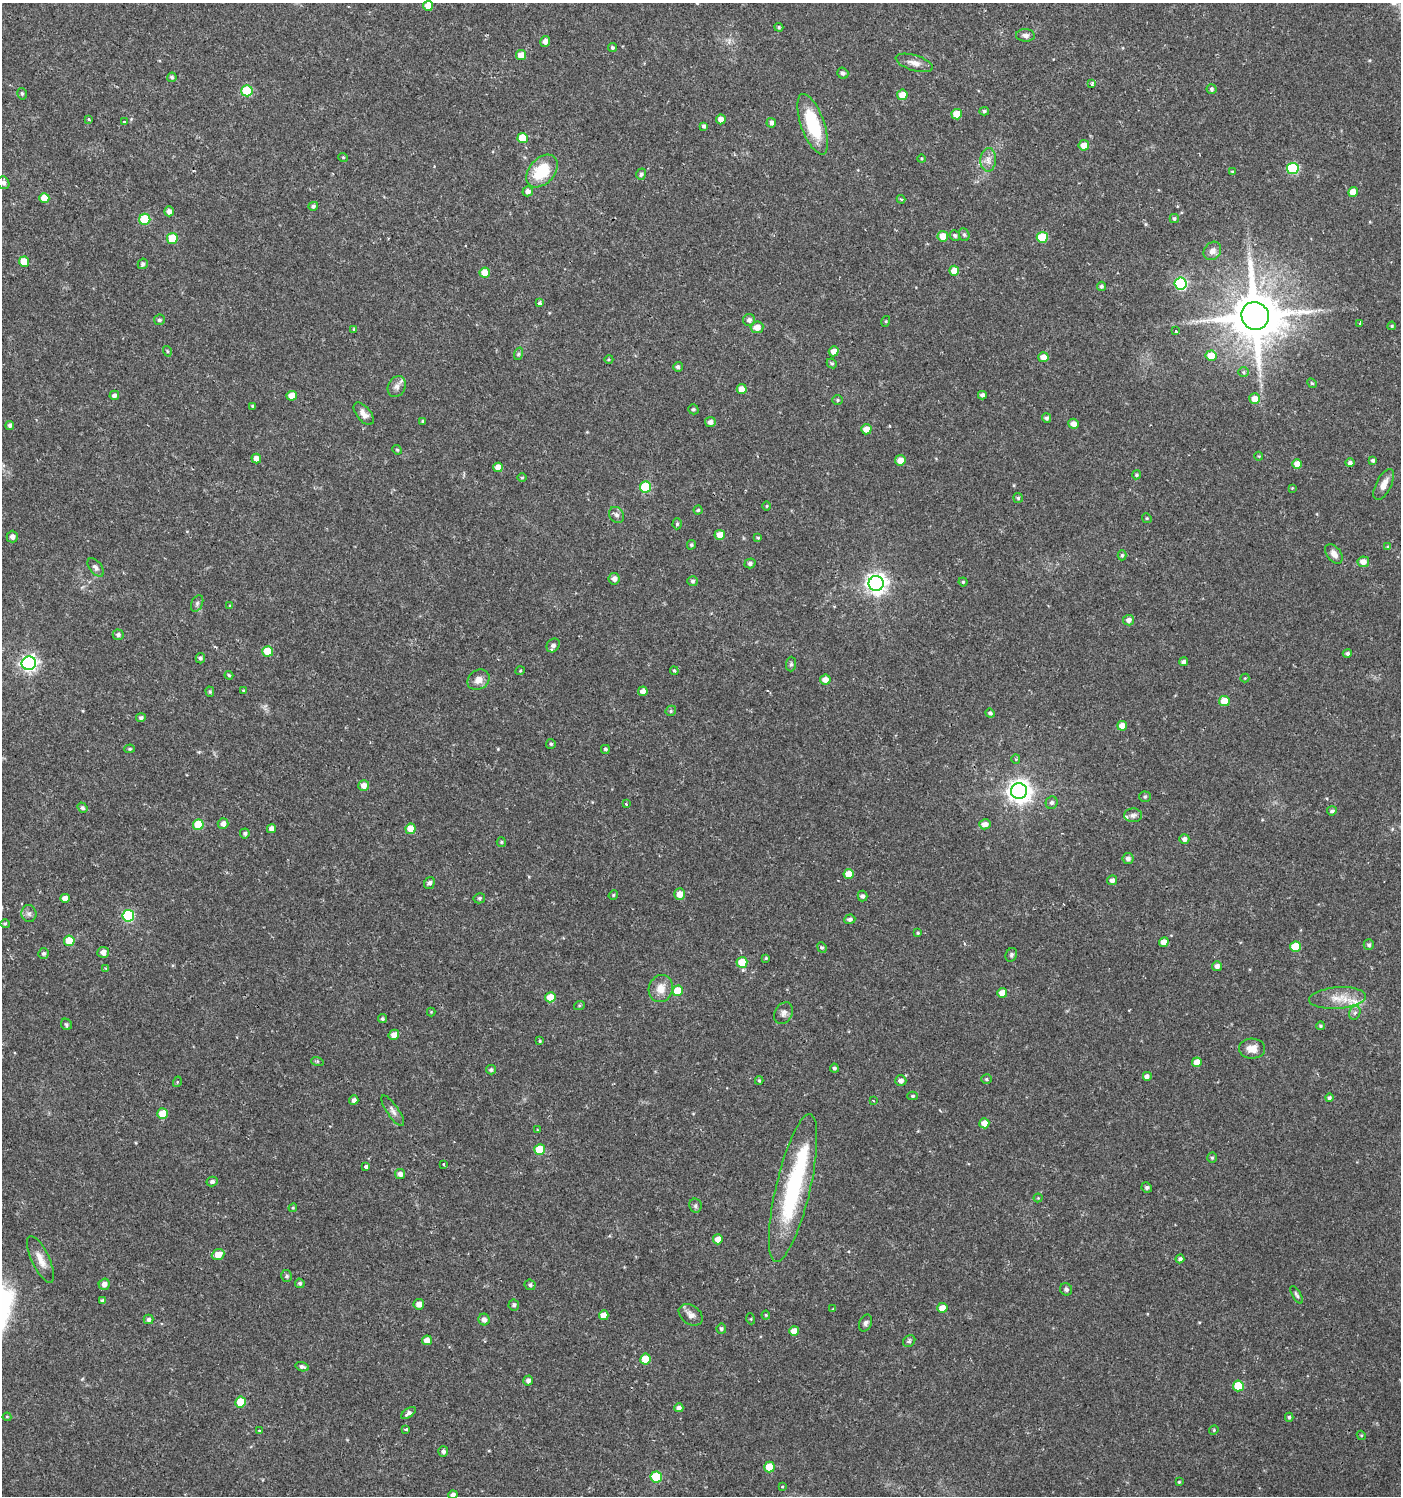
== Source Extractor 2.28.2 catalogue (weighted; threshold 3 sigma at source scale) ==
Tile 11 of 4 x 4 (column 3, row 3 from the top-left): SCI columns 3043-4441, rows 1496-2989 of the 6033 x 6002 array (HDU 1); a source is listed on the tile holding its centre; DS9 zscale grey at full resolution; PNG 1403 x 1498 px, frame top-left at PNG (2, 3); each listed source drawn as its Kron ellipse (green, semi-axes under 4 px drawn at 4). Shown black and unused: <1% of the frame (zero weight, under 2 of 3 exposures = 1% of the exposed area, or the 3 px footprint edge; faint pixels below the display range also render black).
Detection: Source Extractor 2.28.2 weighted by HDU 2 'WHT'; one run over the whole footprint, this tile lists its part. Background 0.0256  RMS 0.0039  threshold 0.0174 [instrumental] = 3 sigma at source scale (4.5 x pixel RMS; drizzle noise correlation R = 1.50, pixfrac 1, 0.0396/0.0396 arcsec/px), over >= 5 px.
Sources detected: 283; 1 inside a brighter object's white glare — neither listed nor drawn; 2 inside a brighter listed object's ellipse — not listed separately; the other 280 listed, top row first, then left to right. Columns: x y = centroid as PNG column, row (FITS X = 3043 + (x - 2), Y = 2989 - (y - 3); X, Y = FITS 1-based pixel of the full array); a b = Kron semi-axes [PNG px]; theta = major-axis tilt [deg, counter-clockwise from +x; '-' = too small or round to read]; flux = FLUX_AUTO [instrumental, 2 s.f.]
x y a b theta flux
428 6 5 5 - 5.2
779 27 4 4 - 0.48
1025 35 9 6 -4 1.3
545 42 5 5 - 1.9
612 47 4 4 - 0.68
521 55 5 5 - 3.7
914 63 19 7 -17 3.1
843 73 6 5 - 1
172 77 5 4 - 0.7
1092 84 3 3 - 1.3
1211 89 5 5 - 0.81
247 91 5 5 - 19
22 94 6 4 -73 0.62
902 95 5 5 - 4
984 111 5 4 - 0.8
957 114 5 5 - 8.6
89 119 3 3 - 0.9
721 119 5 5 - 2.8
124 122 3 3 - 1.5
771 123 5 5 - 1.3
813 124 32 11 -70 22
704 126 4 4 - 0.99
523 138 5 5 - 8.2
1084 145 5 5 - 3.5
343 157 5 3 - 0.35
922 159 4 3 - 0.38
988 160 12 7 88 2.4
1293 168 6 5 - 28
542 171 19 12 48 15
1232 172 3 3 - 0.43
641 174 6 5 - 0.86
3 183 6 5 - 1.3
528 191 5 5 - 1.7
1353 192 5 5 - 5.7
44 198 5 5 - 4.1
901 199 4 4 - 0.56
313 206 5 4 - 0.84
169 211 5 5 - 1.8
145 219 5 5 - 16
1174 219 4 4 - 0.69
955 235 5 5 - 0.86
964 235 6 5 - 0.68
943 236 5 5 - 4.5
1042 237 5 5 - 17
172 238 5 5 - 11
1212 251 10 8 52 2.3
24 262 5 5 - 6.6
143 264 5 5 - 0.87
954 271 5 5 - 5
485 273 5 5 - 5.2
1181 283 6 6 - 52
1101 286 5 4 - 0.91
539 303 3 3 - 1
1255 316 14 13 - 2300
159 320 5 5 - 0.82
749 320 6 6 - 1.7
886 321 5 3 - 0.38
1360 324 4 3 - 0.62
1392 326 4 3 - 0.46
757 327 6 6 - 3.8
354 329 4 4 - 0.5
1176 331 3 3 - 1.2
167 351 5 3 - 0.38
834 351 5 5 - 2.8
518 354 6 4 71 0.61
1211 356 5 5 - 6.3
1043 357 5 5 - 3.6
609 359 4 3 - 0.42
832 363 5 4 - 0.65
678 367 5 5 - 1
1244 372 5 5 - 0.59
1312 383 5 4 - 0.51
397 386 11 8 64 1.9
742 389 5 5 - 3.4
114 395 5 4 - 1.3
982 395 4 4 - 1.2
292 396 5 5 - 4.1
1255 399 5 5 - 3.9
837 400 5 4 - 0.51
252 406 4 3 - 0.49
693 409 5 5 - 0.65
364 414 13 7 -50 2.4
1046 418 5 4 - 1
423 421 3 3 - 0.68
710 422 5 5 - 1.6
1073 424 5 5 - 2.5
10 425 4 4 - 1
866 429 5 5 - 3.3
397 450 5 4 - 0.49
1259 456 4 4 - 0.38
256 459 5 5 - 2.7
900 460 5 5 - 3.6
1373 460 4 4 - 0.74
1350 463 5 4 - 1.1
1297 464 5 5 - 4.2
498 467 5 5 - 3.5
1136 475 4 4 - 0.72
522 477 5 3 - 0.42
1384 485 17 7 63 3.2
645 487 5 5 - 17
1292 488 3 3 - 0.33
1018 498 5 4 - 0.63
767 506 5 3 - 0.37
698 510 4 4 - 0.54
616 515 8 7 - 1.2
1147 518 5 4 - 0.45
677 524 5 4 - 0.54
720 535 5 5 - 3.8
12 537 6 5 - 1.9
758 538 4 4 - 0.46
691 545 5 4 - 0.58
1388 547 4 4 - 0.54
1334 554 11 7 -52 2.3
1122 555 5 4 - 0.68
1363 562 6 5 - 2.6
750 563 5 5 - 1
96 567 11 6 -51 1.3
614 579 6 5 - 2
692 581 5 5 - 0.83
963 582 4 4 - 0.54
876 583 7 7 - 210
197 603 9 5 64 0.94
230 606 4 4 - 0.37
1129 620 5 5 - 1.8
118 635 5 5 - 1.2
553 645 7 6 - 1.5
268 651 5 5 - 10
1347 653 4 4 - 0.89
200 658 5 4 - 0.84
1184 662 4 4 - 1.3
29 663 7 6 - 120
791 664 7 5 89 0.7
520 671 5 3 - 0.36
674 671 4 3 - 0.64
229 675 4 3 - 0.46
1245 678 4 4 - 0.35
478 680 11 9 34 2.9
825 680 5 5 - 2.7
244 691 3 3 - 0.59
643 691 5 4 - 2.2
210 692 5 4 - 0.6
1224 701 5 5 - 7.7
671 711 5 4 - 0.59
990 713 5 4 - 0.84
141 718 5 4 - 0.94
1122 726 5 4 - 4
551 744 5 4 - 0.6
130 749 5 4 - 0.55
605 749 4 4 - 0.67
1016 759 5 4 - 0.52
364 786 5 5 - 2.6
1019 791 8 8 - 290
1145 797 6 5 - 0.6
1052 803 6 6 - 0.96
626 804 3 3 - 0.72
82 808 5 4 - 0.64
1332 811 5 4 - 0.97
1133 815 9 7 2 1.4
223 824 5 5 - 2.1
985 824 5 5 - 2.6
198 825 5 5 - 12
271 828 5 4 - 1.9
410 829 5 5 - 5.1
245 833 5 5 - 0.86
1184 839 5 5 - 1.5
501 842 5 4 - 0.49
1128 859 5 5 - 1.4
849 874 5 5 - 4.8
1112 880 5 5 - 1.4
429 883 6 5 - 1.1
680 894 6 5 - 3.5
613 895 5 4 - 0.45
863 896 5 5 - 0.98
65 898 4 4 - 2.2
479 898 6 5 - 0.72
29 913 8 7 - 1.3
128 916 6 6 - 38
850 919 5 4 - 1.2
5 924 4 4 - 0.49
918 933 4 3 - 0.44
69 941 5 5 - 8.5
1164 942 5 4 - 3.3
1369 945 5 5 - 0.86
822 947 5 4 - 0.57
1295 947 5 5 - 11
103 952 5 5 - 2.4
44 954 5 5 - 0.89
1011 955 7 5 66 0.77
766 958 4 4 - 0.47
742 962 5 5 - 9.4
1217 966 5 4 - 1.9
105 968 4 2 - 0.4
661 988 14 12 70 4.6
678 991 5 5 - 10
1002 993 5 5 - 3.4
550 997 5 5 - 7
1337 998 28 10 4 6.7
579 1006 5 3 - 0.42
431 1012 4 4 - 0.36
783 1013 11 8 59 1.7
1355 1013 7 5 66 0.9
382 1019 5 4 - 0.66
66 1024 6 5 - 0.74
1320 1026 4 4 - 0.55
394 1035 5 5 - 2.6
540 1041 3 3 - 0.37
1252 1049 13 10 -1 3.9
317 1061 6 4 -18 0.48
1197 1062 5 5 - 4.4
834 1068 4 4 - 0.84
491 1070 5 4 - 0.82
1147 1076 5 5 - 1.2
986 1079 5 4 - 0.56
759 1080 4 4 - 0.45
901 1081 5 5 - 1.6
177 1082 5 3 - 0.36
913 1096 5 4 - 0.58
1329 1098 4 4 - 0.93
354 1100 5 4 - 1.4
873 1100 4 3 - 0.36
393 1111 18 6 -56 1.9
162 1113 5 5 - 6.9
984 1123 5 5 - 4.1
537 1130 2 2 - 0.32
540 1150 5 5 - 12
1212 1158 5 4 - 0.59
443 1164 3 2 - 0.47
366 1167 3 3 - 10
400 1174 5 5 - 1.7
212 1182 5 4 - 1.1
1147 1187 5 5 - 0.9
793 1188 76 17 77 46
1038 1198 4 4 - 0.36
695 1206 7 6 - 0.86
293 1208 4 4 - 0.42
718 1239 5 5 - 3.7
218 1255 6 5 - 4.4
40 1259 25 8 -64 4.3
1180 1259 4 4 - 0.99
287 1276 6 5 - 0.79
300 1283 5 4 - 0.78
104 1284 6 5 - 2
530 1285 5 5 - 0.86
1066 1289 6 6 - 0.89
1297 1295 10 4 -61 0.77
103 1301 4 3 - 0.88
419 1304 5 5 - 2.2
514 1305 5 5 - 0.86
942 1308 5 5 - 3.6
833 1309 4 4 - 0.3
604 1315 5 4 - 3.6
691 1315 13 9 -36 2.3
766 1315 4 4 - 0.37
149 1319 5 4 - 1
751 1319 5 3 - 0.36
484 1320 6 5 - 1.8
865 1323 9 6 65 1.1
721 1329 5 5 - 0.8
794 1331 5 4 - 3.6
427 1340 5 4 - 2.9
909 1341 6 5 - 0.8
645 1359 5 5 - 8.6
302 1367 7 4 -16 1.1
528 1380 5 4 - 1.5
1238 1386 5 5 - 13
240 1402 5 5 - 10
679 1408 4 4 - 1.5
408 1413 8 4 36 1.2
7 1417 4 4 - 0.37
1289 1417 4 4 - 0.7
406 1429 3 3 - 0.59
1214 1430 5 4 - 0.41
259 1431 4 3 - 2.8
1361 1435 5 4 - 0.41
443 1452 5 5 - 1.2
769 1467 5 5 - 7.1
656 1477 5 5 - 20
1179 1482 3 3 - 0.38
782 1487 4 2 - 0.32
453 1495 4 4 - 1.3
Overlapping masked pixels (flux is a lower limit): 1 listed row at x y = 394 1035
Isophote crosses this tile's border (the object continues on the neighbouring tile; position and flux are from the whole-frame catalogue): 2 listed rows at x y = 3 183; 453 1495